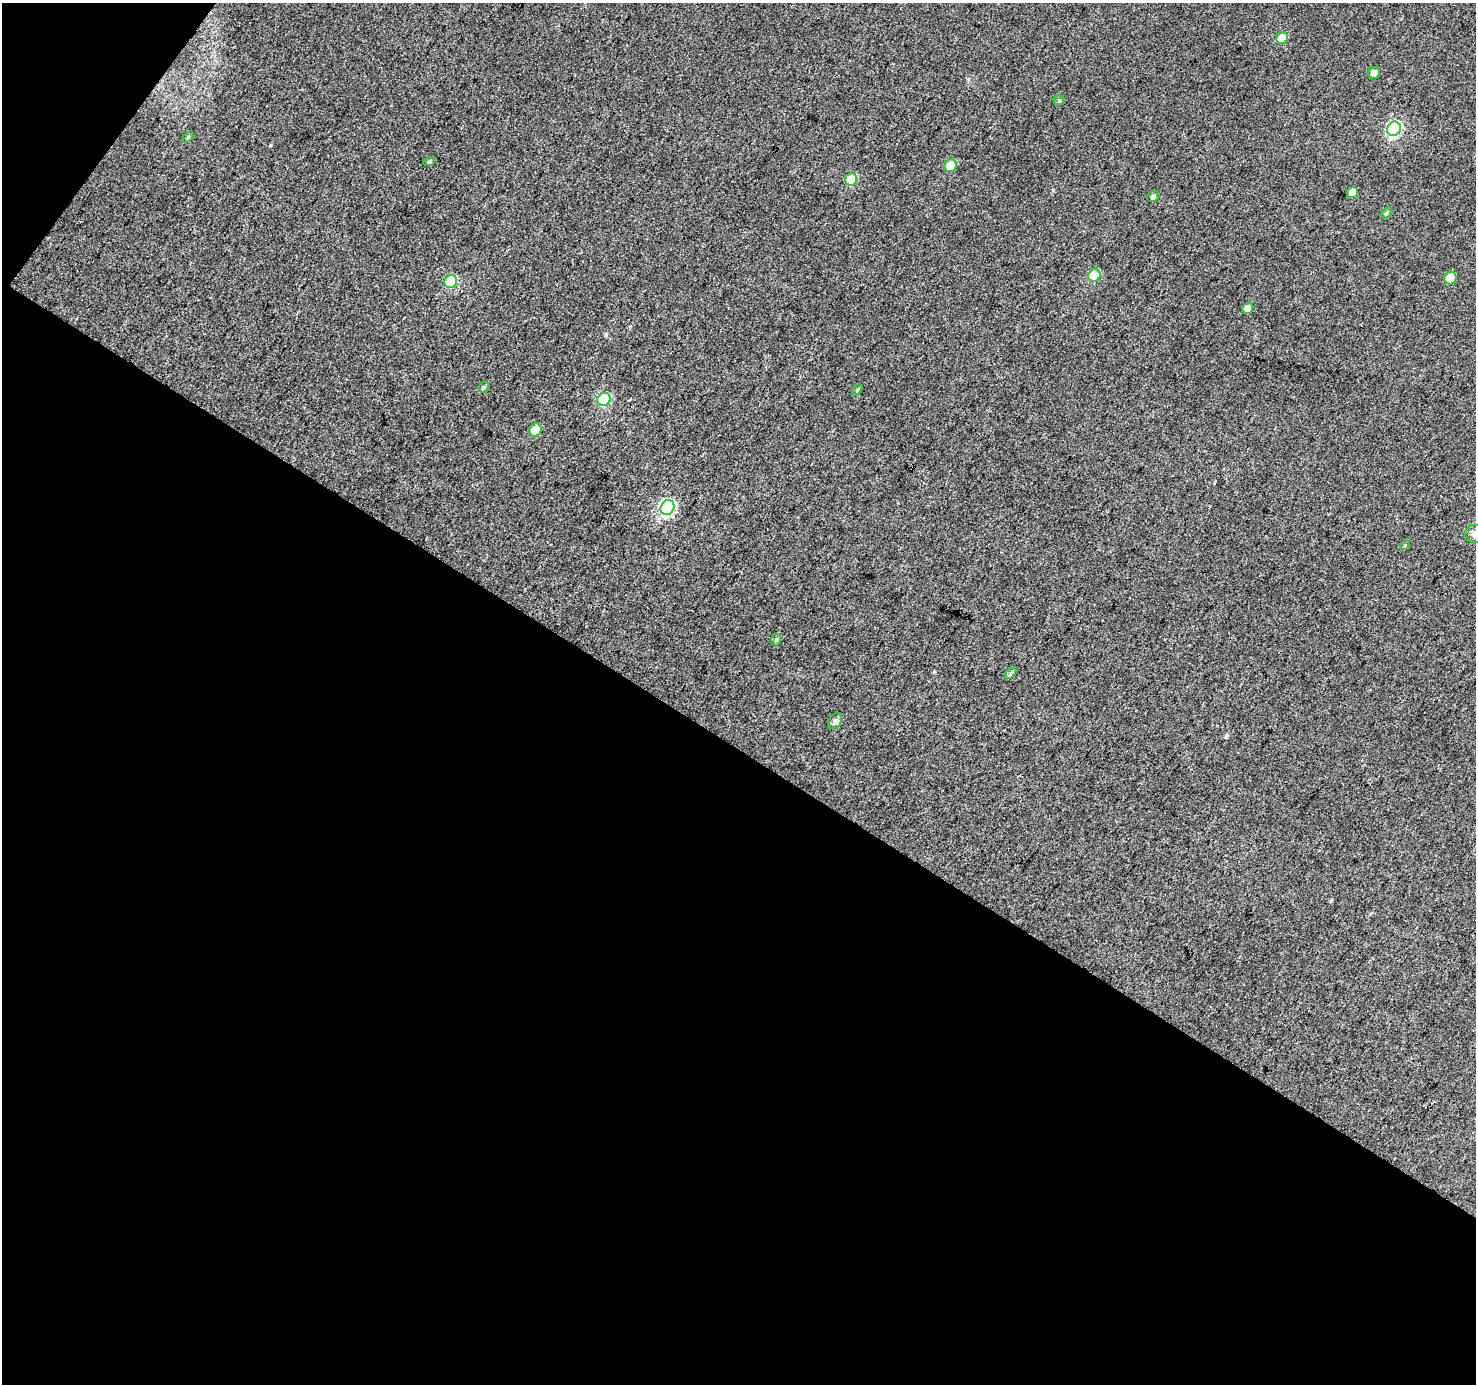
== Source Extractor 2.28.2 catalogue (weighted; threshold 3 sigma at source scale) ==
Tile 3 of 2 x 2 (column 1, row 2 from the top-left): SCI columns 3-1476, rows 117-1498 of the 2951 x 2977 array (HDU 1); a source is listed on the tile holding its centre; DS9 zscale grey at full resolution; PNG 1478 x 1386 px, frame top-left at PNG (2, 3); each listed source drawn as its Kron ellipse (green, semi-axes under 4 px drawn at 4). Shown black and unused: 47% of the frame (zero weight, under 3 of 4 exposures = <1% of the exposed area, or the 3 px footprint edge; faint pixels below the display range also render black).
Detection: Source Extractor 2.28.2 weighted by HDU 2 'WHT'; one run over the whole footprint, this tile lists its part. Background 0.0135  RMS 0.011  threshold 0.0499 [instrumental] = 3 sigma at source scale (4.5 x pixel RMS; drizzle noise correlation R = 1.50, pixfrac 1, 0.0396/0.0396 arcsec/px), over >= 5 px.
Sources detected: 25; all 25 listed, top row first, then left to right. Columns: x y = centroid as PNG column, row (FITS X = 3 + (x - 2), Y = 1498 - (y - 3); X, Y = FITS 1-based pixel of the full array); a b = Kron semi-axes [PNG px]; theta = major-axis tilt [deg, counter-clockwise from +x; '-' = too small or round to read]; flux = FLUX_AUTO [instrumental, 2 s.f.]
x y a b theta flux
1282 38 6 5 - 18
1374 73 6 5 - 5.4
1059 100 5 5 - 1.5
1394 129 7 6 - 140
188 137 6 4 47 1.7
429 162 6 4 18 1.4
950 166 7 6 - 17
851 179 6 6 - 34
1353 192 6 5 - 8.1
1153 197 6 5 - 2.6
1387 213 6 4 46 1.5
1094 276 6 6 - 37
1450 278 6 5 - 16
451 281 7 6 - 53
1248 308 6 5 - 11
484 387 6 5 - 1.5
857 390 6 4 46 1.3
604 399 7 6 - 69
535 430 7 6 - 16
667 508 8 6 57 170
1475 534 10 9 - 5.8
1405 545 5 4 - 1.2
776 640 6 5 - 2
1011 673 7 4 46 2.1
835 721 8 6 59 4.2
Isophote crosses this tile's border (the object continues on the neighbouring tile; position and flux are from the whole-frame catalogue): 1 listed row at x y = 1475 534
Unlisted compact peaks at least as high as the median listed source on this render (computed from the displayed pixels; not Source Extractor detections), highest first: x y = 606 335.